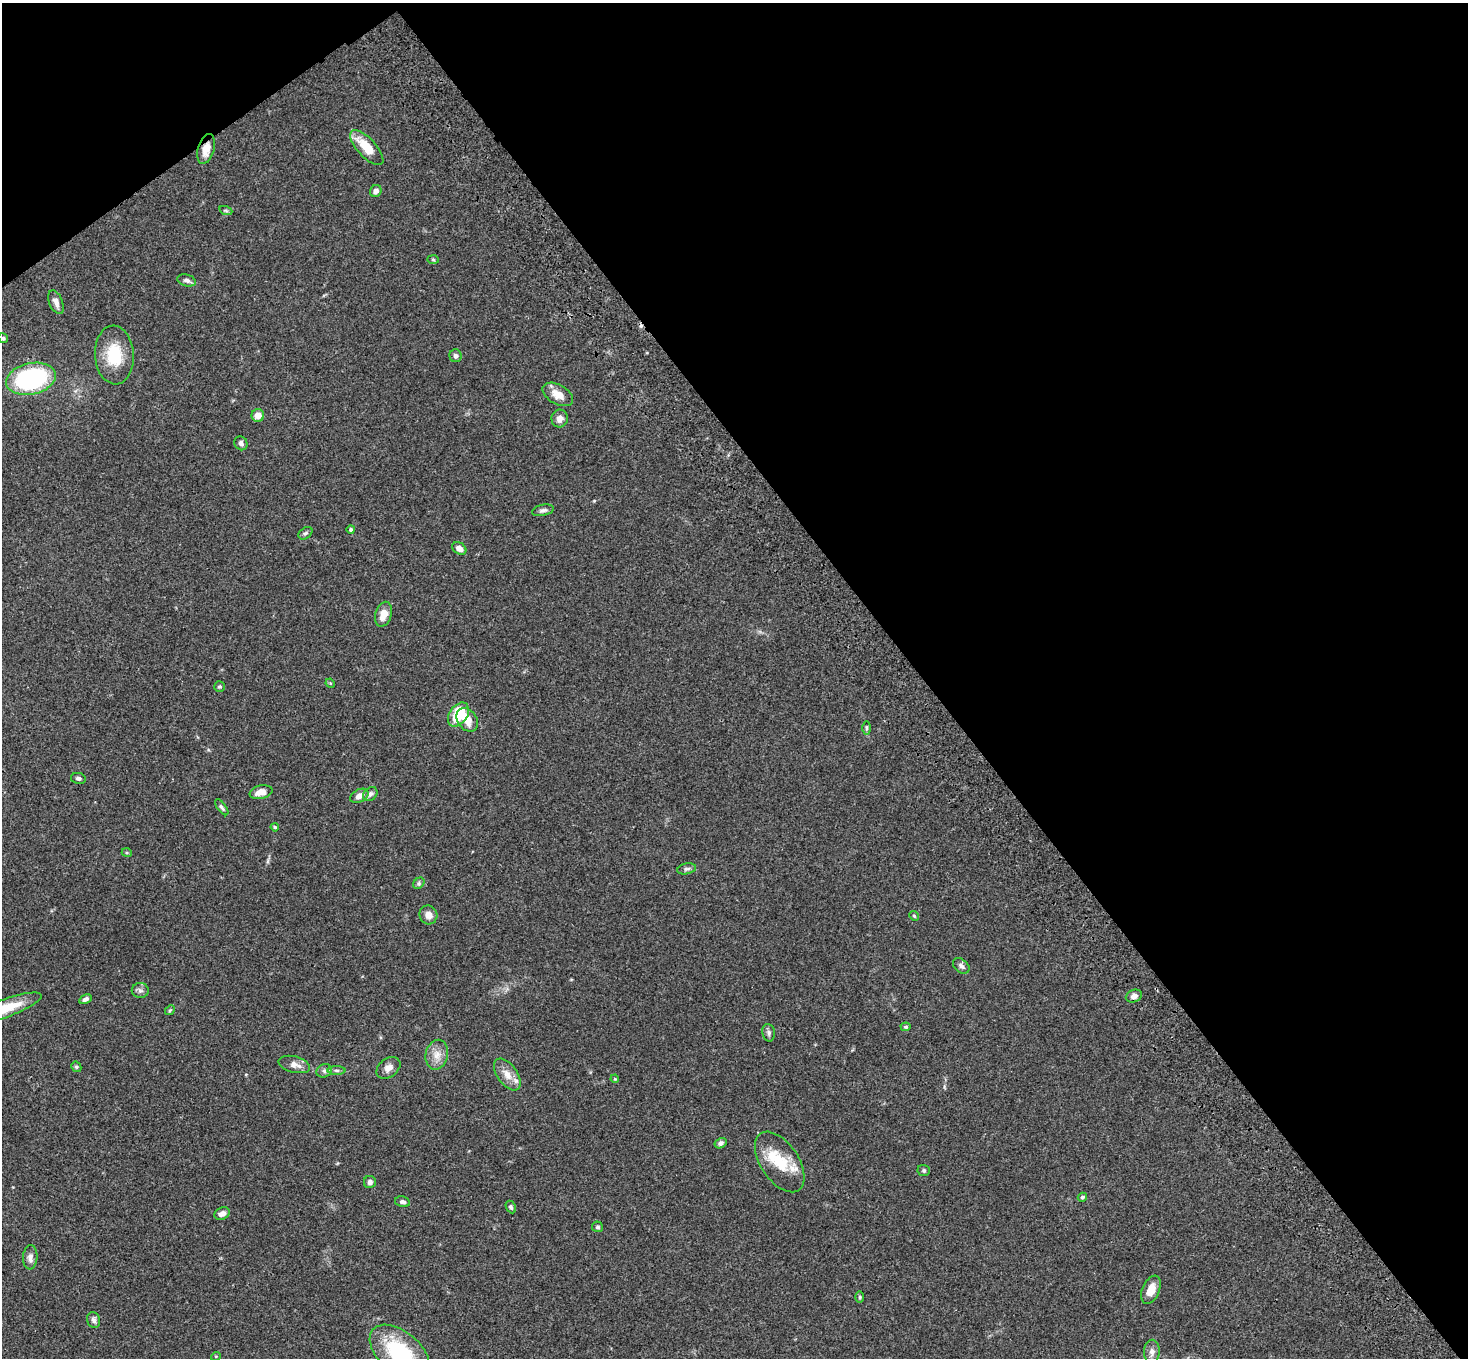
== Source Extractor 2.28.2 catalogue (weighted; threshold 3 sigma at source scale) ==
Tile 3 of 4 x 4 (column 3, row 1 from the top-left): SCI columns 3041-4506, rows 4446-5801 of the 6077 x 6038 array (HDU 1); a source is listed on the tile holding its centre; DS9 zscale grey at full resolution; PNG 1470 x 1360 px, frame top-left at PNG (2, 3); each listed source drawn as its Kron ellipse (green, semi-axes under 4 px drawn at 4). Shown black and unused: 40% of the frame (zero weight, under 3 of 4 exposures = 6% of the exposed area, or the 3 px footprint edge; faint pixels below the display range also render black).
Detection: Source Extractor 2.28.2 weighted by HDU 2 'WHT'; one run over the whole footprint, this tile lists its part. Background 0.0588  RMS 0.0053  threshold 0.024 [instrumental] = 3 sigma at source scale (4.5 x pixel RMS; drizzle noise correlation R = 1.50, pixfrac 1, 0.05/0.05 arcsec/px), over >= 5 px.
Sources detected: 69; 1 cosmic-ray / hot-pixel residue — neither listed nor drawn; the other 68 listed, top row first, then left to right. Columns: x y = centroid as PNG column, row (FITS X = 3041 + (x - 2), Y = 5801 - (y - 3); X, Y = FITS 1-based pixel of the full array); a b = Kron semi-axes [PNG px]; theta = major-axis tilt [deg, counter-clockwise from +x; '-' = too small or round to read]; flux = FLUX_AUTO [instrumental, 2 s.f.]
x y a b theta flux
367 148 22 9 -47 12
206 149 15 8 74 5.5
376 191 6 5 - 2.2
226 211 6 4 -19 0.74
433 259 6 4 -2 0.62
187 280 9 6 -15 1.7
56 302 12 6 -68 2.6
3 338 5 4 - 0.85
114 355 29 19 -86 18
456 356 6 6 - 1.7
31 379 25 15 12 77
558 394 17 9 -29 5.9
258 415 6 6 - 5.3
560 418 9 8 - 2.8
241 443 7 6 - 1.6
543 510 11 5 12 1.5
351 529 4 4 - 1.1
305 533 8 5 39 1.1
459 548 7 5 -33 3.4
383 614 13 8 74 5.7
330 683 5 4 - 0.5
220 687 5 5 - 0.82
458 714 13 9 53 21
467 720 13 9 -54 6
866 728 7 4 -90 0.93
78 778 7 5 -11 1.2
261 792 11 6 12 4.9
370 794 8 6 44 1.9
359 796 10 6 28 3.8
222 807 9 4 -53 1.1
275 827 4 3 - 0.54
127 853 5 3 - 0.48
687 869 9 5 11 1.2
419 883 6 5 - 0.98
428 915 9 9 - 3.2
914 916 5 4 - 0.62
961 966 9 6 -41 1.7
140 991 8 7 - 1.7
1134 996 8 6 21 2.3
85 999 6 4 30 1.5
4 1009 40 9 20 18
170 1010 5 4 - 0.69
906 1027 5 4 - 0.69
769 1033 9 6 -79 1.4
437 1055 15 11 77 5.2
294 1064 16 8 -14 3.7
76 1067 5 4 - 0.74
388 1068 13 9 37 3.5
337 1070 9 4 0 1.4
324 1071 8 6 25 1.6
507 1075 18 10 -54 5.7
615 1079 4 3 - 0.49
721 1143 6 5 - 1.7
780 1162 34 19 -56 18
924 1170 6 5 - 0.89
370 1182 6 6 - 2.1
1082 1197 4 4 - 0.84
402 1202 8 5 -11 1.5
511 1207 6 4 -64 1.1
222 1214 8 6 26 2.7
597 1227 5 5 - 0.91
30 1257 12 7 86 2.6
1151 1290 15 8 67 6
860 1297 6 4 -90 0.63
94 1320 8 6 -72 1.6
400 1352 35 20 -40 38
1152 1352 12 8 88 3.1
216 1356 5 3 - 0.42
Overlapping masked pixels (flux is a lower limit): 1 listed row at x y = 206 149
Isophote crosses this tile's border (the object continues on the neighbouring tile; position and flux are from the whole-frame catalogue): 2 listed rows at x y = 4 1009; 400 1352